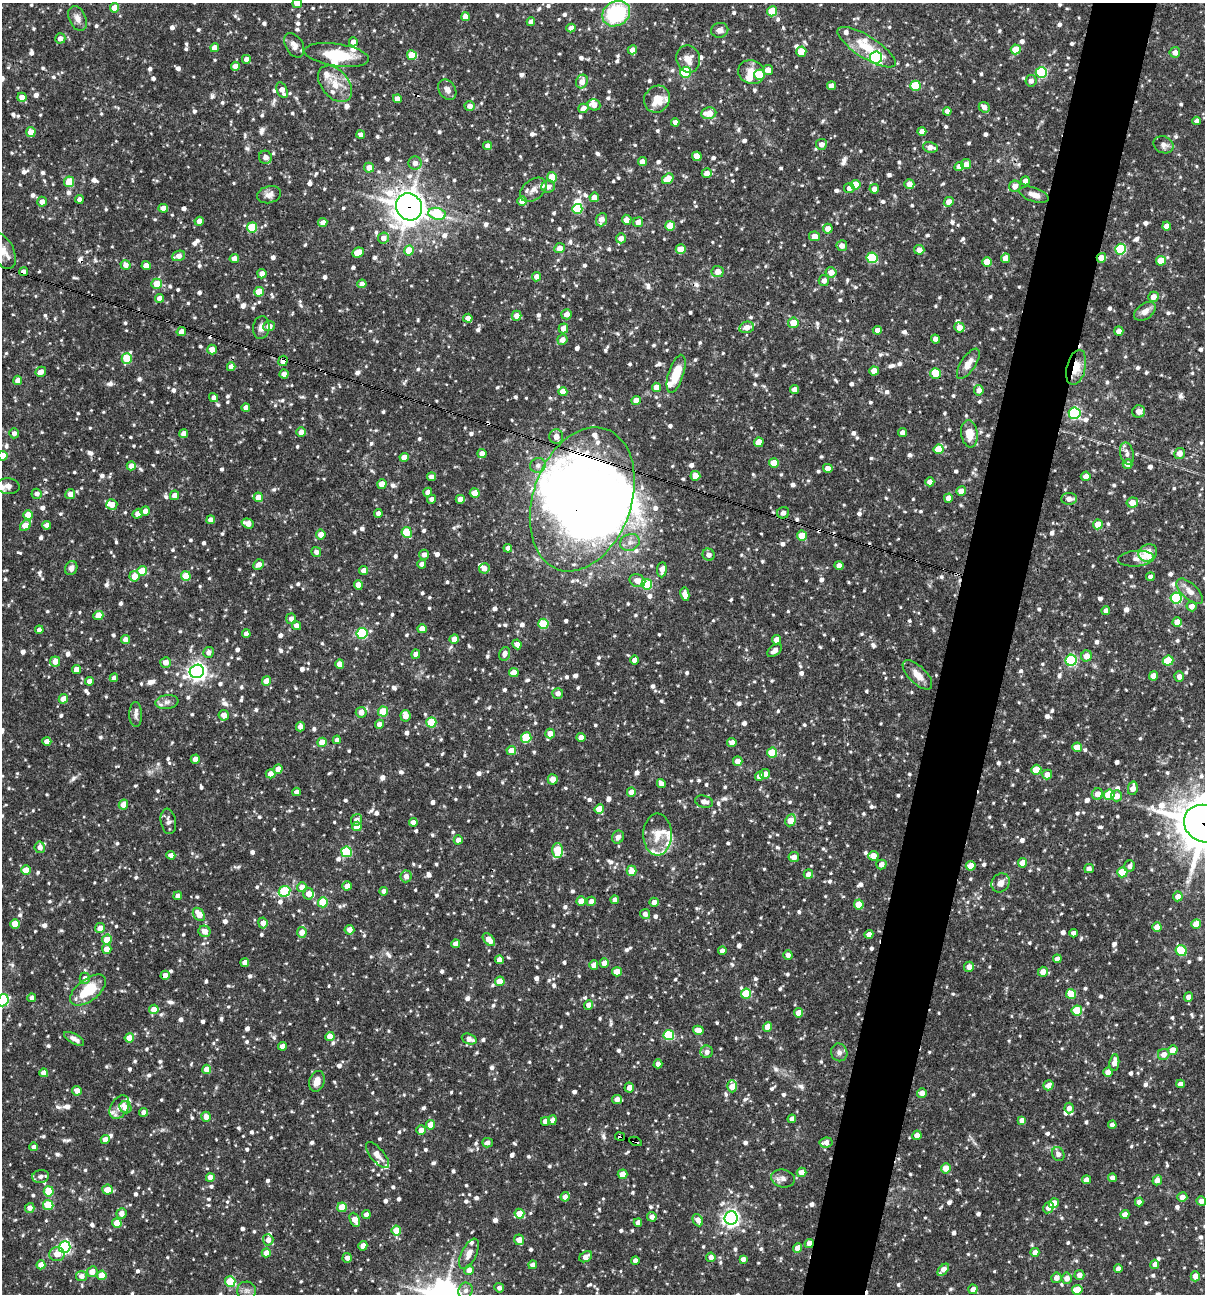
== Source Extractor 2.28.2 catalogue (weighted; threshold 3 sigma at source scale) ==
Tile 10 of 4 x 4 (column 2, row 3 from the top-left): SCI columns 1453-2655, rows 1293-2584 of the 5187 x 5168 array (HDU 1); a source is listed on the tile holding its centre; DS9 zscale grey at full resolution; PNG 1207 x 1296 px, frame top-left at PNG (2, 3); each listed source drawn as its Kron ellipse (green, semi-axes under 4 px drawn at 4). Shown black and unused: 5% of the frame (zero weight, under 3 of 4 exposures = <1% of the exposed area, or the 3 px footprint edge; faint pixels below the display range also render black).
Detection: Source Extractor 2.28.2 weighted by HDU 2 'WHT'; one run over the whole footprint, this tile lists its part. Background 0.0869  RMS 0.0039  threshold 0.0175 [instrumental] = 3 sigma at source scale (4.5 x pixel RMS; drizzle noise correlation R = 1.50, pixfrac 1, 0.05/0.05 arcsec/px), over >= 5 px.
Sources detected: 1412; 1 too faint to see at this stretch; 5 inside a brighter object's white glare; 10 cosmic-ray / hot-pixel residue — neither listed nor drawn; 33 inside a brighter listed object's ellipse — not listed separately; of the other 1363, all 500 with FLUX_AUTO >= 1.72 (the completeness limit of this list) listed and drawn (863 fainter detections not listed), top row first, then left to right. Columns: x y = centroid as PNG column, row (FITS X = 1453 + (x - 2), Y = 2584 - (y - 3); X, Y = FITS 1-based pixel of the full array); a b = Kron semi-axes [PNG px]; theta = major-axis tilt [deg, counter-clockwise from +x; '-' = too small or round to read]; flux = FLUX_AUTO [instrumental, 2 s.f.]
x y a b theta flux
297 4 5 4 - 3.6
115 8 5 4 - 6.3
772 11 5 5 - 12
616 14 14 12 32 33
465 17 4 4 - 3
77 18 13 8 -66 2.5
531 22 4 4 - 2.3
571 28 4 4 - 2.4
720 30 8 7 - 2
60 38 5 5 - 2.6
353 42 4 4 - 2
294 45 13 8 -59 2.6
867 47 34 11 -32 10
215 48 4 4 - 4
1016 49 5 5 - 9.6
632 50 5 4 - 2.6
801 52 5 5 - 7.7
1175 52 5 5 - 2.6
337 55 32 11 -8 13
412 55 5 5 - 11
876 58 6 6 - 66
246 59 4 4 - 2.1
688 59 14 11 -72 3.9
235 66 4 4 - 2.7
768 70 5 5 - 3.3
685 72 5 5 - 29
751 72 13 11 -22 5
1041 72 5 5 - 36
759 75 5 5 - 12
1031 81 6 5 - 2
582 82 7 5 64 3
335 84 21 13 -50 7.4
831 86 4 4 - 2.9
915 86 5 5 - 14
282 90 8 5 -65 3.1
447 90 11 8 -56 2.3
22 97 4 4 - 3.4
397 99 4 4 - 2.9
657 99 14 12 54 7.8
594 105 6 5 - 3.3
470 106 5 5 - 2.3
984 107 6 5 - 2.4
583 108 5 4 - 3.3
947 111 4 4 - 1.9
709 113 8 5 8 6
1197 121 4 4 - 1.8
675 122 4 4 - 2
922 131 4 4 - 2.4
31 132 5 4 - 6.5
361 134 4 4 - 1.8
821 144 5 5 - 2.3
1164 145 10 8 -24 2.2
488 146 4 4 - 2.5
930 147 7 5 -11 2.6
697 156 5 4 - 4
265 157 6 6 - 2.3
642 162 4 4 - 2.9
415 163 6 6 - 2.3
966 164 5 5 - 3.2
959 166 5 4 - 2.7
369 168 5 5 - 3.8
707 173 5 4 - 2.7
552 177 5 5 - 7.1
668 179 6 4 34 7.2
1025 181 4 4 - 2.6
69 182 5 5 - 8.6
909 184 5 5 - 3
855 185 5 5 - 8.9
1015 186 6 5 - 2.7
548 187 6 6 - 2
849 188 5 5 - 1.9
874 189 5 4 - 2.7
533 190 15 10 39 3
269 195 12 8 14 2.4
1034 195 15 7 -18 3
594 197 5 4 - 2.7
79 199 4 4 - 2
522 201 5 5 - 3
42 202 5 5 - 2.5
949 202 5 4 - 3.9
409 207 14 12 -56 540
163 208 5 4 - 3.4
577 209 5 5 - 17
437 214 9 6 -11 18
601 220 7 5 70 3.3
627 220 5 4 - 3.4
199 221 4 4 - 2.3
638 222 5 4 - 2.9
323 223 5 4 - 2.7
670 226 5 5 - 9.5
1167 226 4 4 - 3.1
252 227 5 5 - 16
828 229 5 5 - 2.9
814 236 6 4 -10 3.4
383 238 5 5 - 2.7
621 238 5 5 - 2.9
842 246 5 5 - 2.8
559 248 5 5 - 2.8
681 249 5 5 - 5.1
1121 249 5 5 - 28
409 250 5 5 - 8.7
919 250 5 5 - 3
2 251 20 11 -63 4.4
358 253 6 5 - 8.5
178 256 7 5 21 3
234 258 5 4 - 2.8
872 258 5 5 - 24
1005 258 5 4 - 3.2
1101 258 5 4 - 4.3
1161 261 5 5 - 6.9
987 262 5 4 - 6.6
126 265 5 5 - 2.6
146 266 4 4 - 3.4
23 272 4 4 - 2.7
718 272 6 5 - 3.2
831 272 5 5 - 3.6
262 274 4 4 - 2.6
537 277 5 4 - 2.6
824 280 5 5 - 2
157 284 5 5 - 7
362 284 4 4 - 2.6
259 292 5 4 - 7.9
1153 297 5 5 - 3.4
159 298 4 4 - 2.6
1145 311 12 7 36 3.1
567 314 5 5 - 3
517 316 5 5 - 2.9
468 318 4 4 - 2.5
793 323 5 5 - 5.3
269 326 6 5 - 2.6
747 327 7 5 14 3.4
959 327 5 5 - 3
261 328 11 8 80 2.3
563 328 5 5 - 3.1
877 330 4 4 - 2.4
1119 331 5 4 - 2.7
181 332 5 4 - 2.4
935 339 4 4 - 2.4
562 340 5 5 - 2.8
212 349 5 4 - 3.8
127 358 5 5 - 11
283 361 5 4 - 3.4
968 364 17 7 56 3.8
231 367 4 4 - 2.7
1076 367 18 9 75 6.5
874 371 4 4 - 4.5
41 372 5 4 - 2.7
936 373 5 5 - 11
284 374 4 4 - 3.4
676 374 20 7 72 11
18 380 4 4 - 2.7
656 387 4 4 - 4
794 390 4 4 - 3
979 390 5 4 - 2.5
563 392 4 4 - 4.9
214 398 5 4 - 1.9
636 400 4 4 - 3.4
246 407 4 4 - 2.2
1139 411 6 6 - 3.2
1075 413 6 6 - 45
301 432 5 4 - 2.7
902 432 4 4 - 2.4
14 433 5 5 - 1.8
184 434 4 4 - 2.8
969 434 14 8 -82 6.3
556 437 7 7 - 3.3
759 442 5 4 - 5.6
939 449 5 5 - 9.5
1180 453 5 5 - 2.8
482 454 4 4 - 2.5
1127 454 11 6 -76 2.1
3 456 5 4 - 4.6
404 457 4 4 - 3.6
774 463 5 5 - 6.9
1128 464 5 4 - 2.9
538 465 8 7 - 1.8
131 466 4 4 - 3.1
828 468 5 4 - 2.5
695 476 5 5 - 5.2
1086 476 5 4 - 2.6
432 477 4 4 - 2.3
930 482 4 4 - 2.8
382 484 4 4 - 5.2
8 486 11 8 -4 2
961 491 4 4 - 4.9
428 492 4 4 - 2.2
475 493 5 4 - 6.4
37 494 5 5 - 1.8
70 494 5 5 - 3.4
174 495 5 4 - 2.6
258 497 5 4 - 4.3
948 498 4 4 - 3.2
432 499 4 4 - 1.9
460 499 4 4 - 3.3
582 499 74 49 71 360
1069 499 8 6 2 2.7
1132 502 6 5 - 3.8
112 505 5 5 - 3.7
145 511 5 4 - 2.3
378 513 4 4 - 2
783 513 6 5 - 2
138 514 5 4 - 3.2
28 515 4 4 - 6.1
211 520 4 4 - 2.6
248 523 6 5 - 3.5
1098 524 5 4 - 5.4
25 525 6 4 45 7
47 525 4 4 - 2.3
407 532 5 5 - 12
321 534 5 5 - 3.2
802 536 5 5 - 8.7
630 542 10 8 24 2.2
508 548 4 4 - 2.4
316 552 5 5 - 1.9
1148 553 10 8 32 11
424 555 5 4 - 2.1
709 555 6 6 - 1.8
1136 559 18 8 5 2.3
422 564 4 4 - 2.6
258 565 5 5 - 2.9
839 566 4 4 - 2.4
71 568 7 6 - 1.9
484 568 5 5 - 2.8
662 570 8 4 85 3.2
142 571 5 5 - 8.3
364 571 4 4 - 2.8
134 576 5 5 - 4.8
186 576 5 4 - 8.4
1150 577 4 4 - 1.8
637 581 8 6 -24 3.2
647 584 5 5 - 26
358 585 5 4 - 4.6
1190 591 16 8 -43 3.4
685 594 7 4 -81 3.2
1176 598 5 5 - 40
1192 606 5 5 - 2.8
1106 611 4 4 - 2.3
98 615 5 4 - 5.8
291 619 5 5 - 1.8
1177 622 5 4 - 4.2
543 624 5 5 - 18
296 626 4 4 - 2
422 629 4 4 - 3.9
39 630 4 4 - 1.9
362 633 5 5 - 32
246 634 4 4 - 2.3
125 639 4 4 - 2.7
454 639 5 4 - 3
777 640 4 4 - 3.7
517 644 5 4 - 2.2
775 650 8 5 39 1.7
208 652 5 5 - 2.2
416 654 4 4 - 3.3
504 654 7 5 69 2.4
1086 656 5 5 - 3.7
634 660 4 4 - 2.4
1071 660 5 5 - 45
55 661 5 5 - 3.3
1168 661 5 5 - 14
166 662 5 5 - 2.8
340 664 4 4 - 3.1
76 669 4 4 - 3.3
197 671 7 6 - 180
514 672 5 4 - 3.7
917 675 19 8 -45 4.5
1153 676 4 4 - 3.8
1179 676 5 5 - 1.7
114 678 4 4 - 1.8
89 681 4 4 - 3
266 681 4 4 - 4.2
558 693 5 5 - 2.1
63 699 5 4 - 4
167 702 12 7 7 2
383 711 5 5 - 12
361 712 5 5 - 3.2
136 714 12 6 -89 1.8
224 715 5 5 - 2.8
405 716 6 5 - 3.1
431 722 5 5 - 15
379 724 4 4 - 2.6
300 727 5 4 - 2.7
550 734 5 5 - 3.5
581 737 4 4 - 3.2
526 738 5 5 - 18
337 740 4 4 - 2.1
47 741 4 4 - 2.6
322 742 5 4 - 7.3
732 742 5 4 - 2.3
1077 747 5 4 - 5.2
511 750 5 4 - 4.5
772 753 5 5 - 13
195 759 4 4 - 3
738 761 5 4 - 3.1
278 769 4 4 - 3.7
1036 770 5 5 - 9.3
270 774 5 4 - 3
765 774 5 5 - 3
1047 775 5 5 - 3.1
759 776 5 4 - 2.8
553 779 5 5 - 3.2
661 784 4 4 - 2.8
1133 788 7 5 79 3
296 792 4 4 - 2.1
631 792 4 4 - 4.2
1097 794 6 5 - 3.2
1109 795 5 5 - 17
1117 796 5 5 - 3.4
704 802 9 6 -13 2.7
123 804 5 4 - 4
599 809 5 4 - 7.5
356 820 6 5 - 2.4
791 820 6 5 - 6.9
168 821 13 7 -80 2.1
413 822 4 4 - 2.8
1204 824 21 18 -27 1400
357 826 5 4 - 6.2
657 834 21 14 90 6.3
618 837 7 5 64 2.2
458 840 4 4 - 2.7
40 847 5 5 - 2
557 850 7 5 90 12
346 852 5 5 - 27
171 855 4 4 - 1.9
873 856 5 4 - 5.5
794 857 5 5 - 2.9
1023 863 4 4 - 4.2
881 864 5 4 - 2.7
971 866 5 5 - 6.7
1130 866 6 5 - 1.9
1089 868 5 4 - 2.1
26 870 5 4 - 6.3
631 871 5 5 - 4.6
1122 872 5 5 - 14
808 874 5 4 - 2.2
406 876 6 5 - 2.2
1001 883 10 8 55 2.9
347 886 4 4 - 2.7
302 887 5 5 - 3.5
284 891 6 5 - 27
384 891 4 4 - 1.8
308 894 6 5 - 3.1
178 896 4 4 - 2.6
1178 896 5 5 - 3.2
615 900 4 4 - 2.4
581 901 5 4 - 5.5
591 901 5 4 - 2.7
323 902 5 5 - 14
654 902 5 4 - 2.4
859 905 5 5 - 9.5
199 914 7 5 -53 5.5
645 914 5 5 - 1.8
263 923 5 4 - 3
15 924 5 4 - 5.9
1196 924 5 4 - 8.1
1157 927 4 4 - 4.1
100 928 5 5 - 3
349 930 5 5 - 2.8
204 931 6 5 - 3.5
302 932 5 5 - 3.4
1073 933 4 4 - 1.8
869 934 4 4 - 2.6
107 940 5 5 - 6.1
489 940 7 5 -49 4
456 944 4 4 - 2.7
107 949 5 5 - 3.8
722 951 4 4 - 2.5
1181 951 6 5 - 20
788 955 4 4 - 2.1
1057 959 4 4 - 2.3
499 960 4 4 - 2.7
245 962 4 4 - 2.5
604 963 5 4 - 3.6
594 965 4 4 - 3.1
969 967 5 5 - 2.6
617 972 5 4 - 5.2
1043 972 5 4 - 2.8
165 975 4 4 - 2.8
85 978 5 5 - 2.6
500 981 5 4 - 5.7
88 990 21 11 38 14
746 994 5 5 - 15
1071 994 5 5 - 8.7
1189 997 5 4 - 2.7
32 998 4 4 - 2.3
3 1000 6 5 - 40
589 1005 5 4 - 2.6
154 1009 5 4 - 4.2
1077 1010 5 5 - 15
799 1013 4 4 - 4.7
768 1027 5 4 - 5.3
698 1030 5 4 - 3.1
669 1035 5 5 - 27
330 1036 4 4 - 5.3
129 1038 4 4 - 6
74 1039 11 5 -29 2.2
469 1039 8 5 -19 3
282 1046 4 4 - 2.5
1173 1050 5 4 - 5
707 1052 6 6 - 2.1
839 1052 9 8 - 1.8
1164 1054 6 5 - 2.7
1114 1062 8 5 83 3.3
658 1064 4 4 - 1.8
207 1069 4 4 - 5
1108 1072 4 4 - 4
44 1073 4 4 - 4.2
317 1081 10 7 72 3.5
1180 1084 4 4 - 2.2
1048 1085 5 4 - 2.7
732 1086 6 5 - 7.5
629 1087 5 4 - 2.8
77 1091 5 4 - 2.7
922 1093 5 4 - 2.8
617 1099 5 4 - 2.8
119 1107 13 8 57 2.7
125 1107 6 5 - 4.5
1069 1108 5 4 - 1.9
144 1112 4 4 - 2.3
206 1117 5 5 - 2.8
792 1119 4 4 - 2.6
552 1120 5 4 - 2
1022 1120 4 4 - 4
545 1121 4 4 - 2.3
430 1125 5 4 - 5.5
1112 1125 4 4 - 2.1
421 1130 5 4 - 3
917 1135 5 4 - 3.2
620 1137 5 3 - 6.8
105 1139 4 4 - 3.2
636 1141 7 3 -24 3.2
826 1142 6 5 - 2.6
487 1143 5 4 - 1.9
34 1147 4 4 - 2.3
1058 1154 7 6 - 1.9
377 1155 16 6 -50 2.6
946 1168 5 5 - 4.6
802 1172 5 4 - 3.7
623 1174 5 4 - 6.3
41 1176 8 6 10 1.9
210 1178 4 4 - 3.5
783 1178 12 9 -14 2.2
1112 1178 4 4 - 2.2
1086 1180 4 4 - 2.9
1157 1180 5 4 - 2.7
108 1190 5 5 - 4.7
49 1191 5 5 - 13
565 1197 4 4 - 2.6
1182 1197 5 5 - 2.8
1201 1201 5 4 - 2.6
1139 1202 4 4 - 2.5
1054 1203 5 4 - 3.7
48 1205 5 5 - 15
342 1207 5 5 - 12
30 1208 5 4 - 2.6
1048 1208 6 5 - 3
121 1213 5 5 - 3
366 1214 4 4 - 2.3
519 1214 5 4 - 7.1
1125 1214 4 4 - 3.3
652 1217 5 4 - 2
731 1218 6 6 - 140
355 1220 7 4 -65 4.6
698 1220 6 5 - 2.5
117 1223 4 4 - 8.5
638 1223 4 4 - 2.4
396 1230 5 5 - 8.5
268 1240 5 5 - 2.9
519 1240 5 5 - 3.9
809 1243 4 4 - 2.7
363 1246 5 4 - 3
65 1247 6 5 - 66
798 1248 5 4 - 5.1
1035 1252 4 4 - 2.6
266 1253 4 4 - 4
57 1254 7 7 - 4.1
469 1254 16 7 64 2.9
586 1257 7 5 33 2.8
711 1257 5 4 - 2.5
347 1258 5 4 - 1.9
743 1259 4 4 - 1.9
635 1261 4 4 - 2.2
1155 1264 4 4 - 2.4
41 1265 4 4 - 4.3
533 1265 4 4 - 2.7
1118 1269 4 4 - 2.9
469 1270 5 4 - 2.9
943 1270 7 4 47 3.3
92 1272 5 5 - 4
102 1275 5 4 - 9.3
1079 1275 5 5 - 2.7
81 1276 5 5 - 2.6
1195 1276 5 4 - 3.7
1056 1278 5 5 - 2.7
1067 1278 5 5 - 3.1
230 1282 5 5 - 14
499 1288 5 4 - 1.8
973 1289 5 4 - 2.5
1077 1290 5 5 - 12
247 1291 9 9 - 1.9
466 1291 8 7 - 2
Overlapping masked pixels (flux is a lower limit): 11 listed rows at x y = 409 207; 1101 258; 23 272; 283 361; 1076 367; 582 499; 1204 824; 317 1081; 620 1137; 636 1141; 809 1243
Isophote crosses this tile's border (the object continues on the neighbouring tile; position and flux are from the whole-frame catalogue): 8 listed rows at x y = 297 4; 616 14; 1197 121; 2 251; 3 456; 1204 824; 3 1000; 499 1288